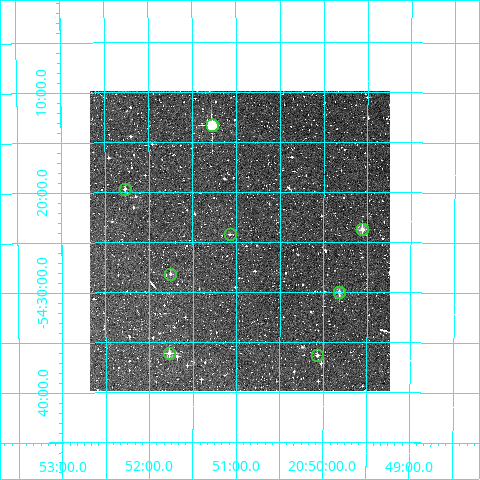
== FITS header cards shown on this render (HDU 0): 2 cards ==
NAXIS1  =                  300
NAXIS2  =                  300

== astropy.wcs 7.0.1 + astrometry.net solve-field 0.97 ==
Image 300 x 300 px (HDU 0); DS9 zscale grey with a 90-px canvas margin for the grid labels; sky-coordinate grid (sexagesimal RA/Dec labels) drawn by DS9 from the SOLVED WCS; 8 Tycho-2 reference stars matched to detected sources circled (green)
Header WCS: RA---TAN/DEC--TAN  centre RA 20:50:58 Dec -54:25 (312.74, -54.41 deg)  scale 6 arcsec/px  FOV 30.0' x 30.0'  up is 0 deg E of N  parity normal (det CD < 0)
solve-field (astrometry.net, Tycho-2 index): VERIFIED the header's WCS against the Tycho-2 star catalogue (verified at 2 index scales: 8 matches each, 0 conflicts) and refined it, rather than solving blind
Solved WCS: RA---TAN-SIP/DEC--TAN-SIP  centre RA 20:50:58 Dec -54:25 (312.74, -54.41 deg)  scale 6 arcsec/px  FOV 30.0' x 30.0'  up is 0 deg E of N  parity normal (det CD < 0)
The solver's refit moves the header's centre by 1.3 arcsec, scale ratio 0.9999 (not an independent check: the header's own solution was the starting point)
Tycho-2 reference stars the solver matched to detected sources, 8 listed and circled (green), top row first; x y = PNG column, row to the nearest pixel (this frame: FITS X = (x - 90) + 1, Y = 300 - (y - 93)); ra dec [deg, ICRS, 3 dp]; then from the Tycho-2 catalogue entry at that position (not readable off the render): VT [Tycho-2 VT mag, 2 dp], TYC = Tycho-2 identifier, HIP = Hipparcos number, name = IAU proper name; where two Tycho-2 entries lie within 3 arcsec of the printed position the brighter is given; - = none
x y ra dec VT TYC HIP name
212 127 312.820 -54.221 9.01 8791-1566-1 - -
125 191 313.068 -54.327 11.70 8791-1009-1 - -
362 231 312.389 -54.395 10.18 8795-743-1 - -
230 236 312.769 -54.404 11.81 8795-946-1 - -
170 276 312.939 -54.469 12.20 8795-606-1 - -
339 294 312.455 -54.500 10.49 8795-786-1 - -
169 355 312.942 -54.601 10.76 8795-965-1 - -
317 357 312.516 -54.605 11.61 8795-624-1 - -